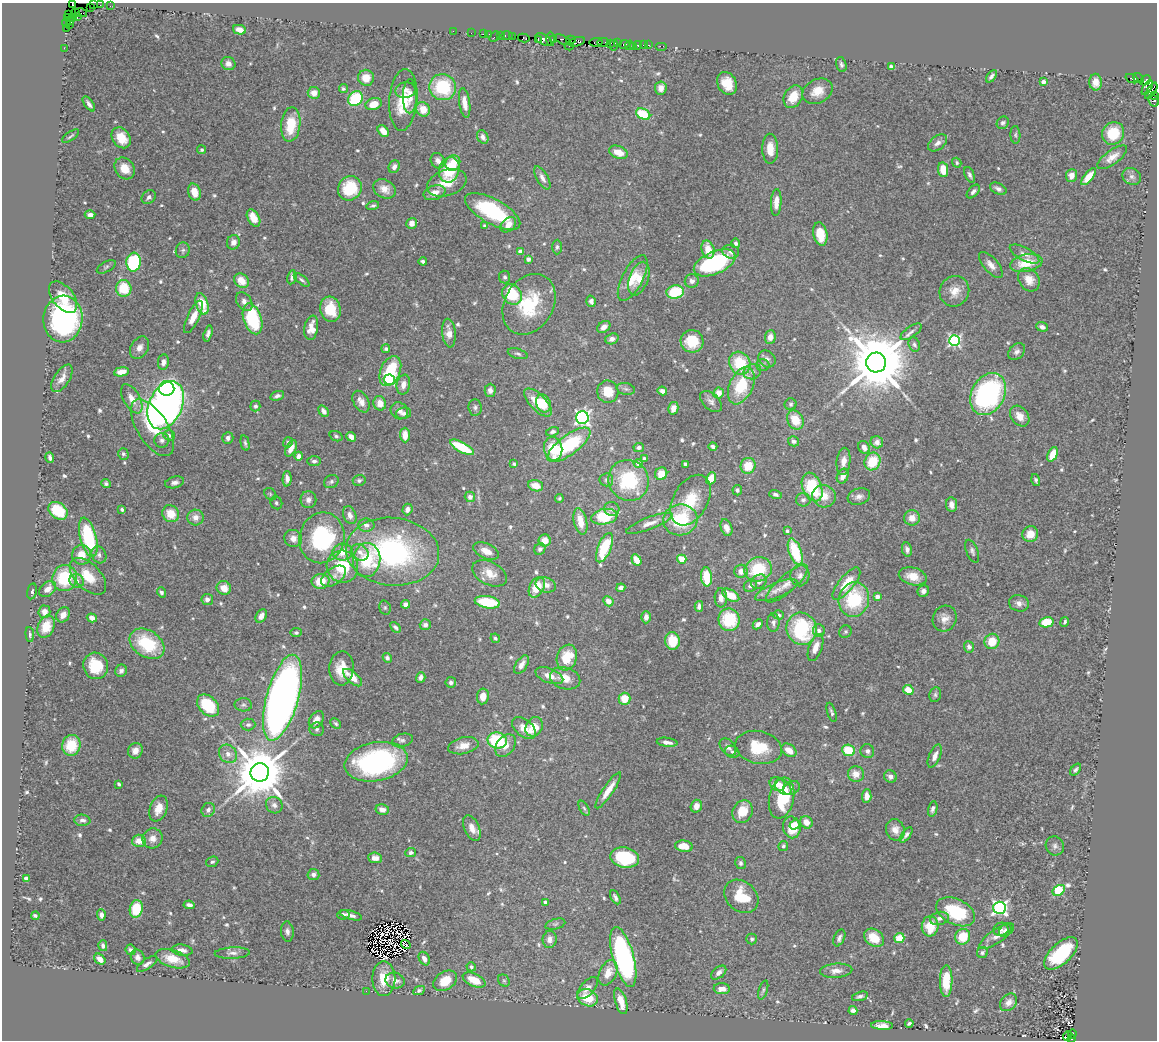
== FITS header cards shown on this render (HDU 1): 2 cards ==
NAXIS1  =                 1155
NAXIS2  =                 1038

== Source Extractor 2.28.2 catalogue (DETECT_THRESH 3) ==
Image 1155 x 1038 px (HDU 1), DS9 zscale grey, 1 PNG px = 1 image px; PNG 1159 x 1042 px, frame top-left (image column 1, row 1038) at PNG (2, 3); each listed source drawn as its Kron ellipse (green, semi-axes under 4 px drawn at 4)
Background 0.725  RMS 0.029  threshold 0.0868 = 3 sigma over >= 5 px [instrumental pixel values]
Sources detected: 657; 7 with non-positive FLUX_AUTO (blend fragments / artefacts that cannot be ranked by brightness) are neither listed nor drawn; of the other 650, the 500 brightest by FLUX_AUTO listed and drawn (150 fainter detections omitted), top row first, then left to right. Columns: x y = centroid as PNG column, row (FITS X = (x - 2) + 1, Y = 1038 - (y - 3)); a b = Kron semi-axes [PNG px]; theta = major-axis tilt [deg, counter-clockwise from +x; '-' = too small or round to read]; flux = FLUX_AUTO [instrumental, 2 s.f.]
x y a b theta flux
72 5 3 3 - 110
94 5 4 2 - 58
100 5 2 2 - 8.9
110 6 2 2 - 14
90 7 2 2 - 12
75 13 4 3 - 170
81 13 6 2 -15 43
69 15 3 3 - 25
78 16 3 3 - 380
67 17 3 2 - 35
73 18 3 2 - 31
67 22 4 3 - 36
71 22 3 2 - 38
69 25 2 2 - 12
66 28 2 2 - 14
240 30 7 4 -14 15
453 31 2 2 - 20
471 33 2 2 - 20
483 34 2 2 - 28
489 34 2 2 - 17
500 35 3 2 - 44
507 36 6 3 0 56
494 37 6 2 45 96
512 37 3 2 - 38
524 38 6 4 -13 74
538 39 4 3 - 44
551 39 7 3 -89 77
554 39 2 2 - 35
544 40 9 5 -32 270
563 40 8 3 -27 190
571 40 5 3 - 39
577 42 8 4 16 240
596 42 6 3 8 75
603 42 6 3 10 68
611 43 4 3 - 38
618 43 3 2 - 27
624 44 5 3 - 64
614 45 5 3 - 110
629 45 5 3 - 20
638 45 4 3 - 110
643 45 2 2 - 6.9
649 45 3 2 - 43
569 46 4 3 - 34
633 46 3 2 - 11
662 46 6 2 0 18
64 48 2 2 - 14
228 64 7 6 - 11
841 65 8 5 -73 5.2
891 67 4 4 - 14
991 76 7 3 52 6.1
366 78 8 8 - 26
1138 78 6 3 -36 25
1132 79 7 3 -22 160
1145 80 6 3 45 93
1043 82 4 4 - 10
1096 82 8 6 -88 19
727 83 12 9 -63 34
443 87 13 13 - 120
661 88 6 6 - 12
1147 88 8 4 59 300
343 89 4 4 - 4
405 90 10 8 12 9.8
818 91 16 11 26 27
1151 91 9 4 58 240
314 93 6 6 - 19
1154 95 4 3 - 170
410 96 17 7 89 17
793 97 12 9 60 35
355 99 8 6 51 120
403 100 31 14 85 72
1154 100 6 5 - 140
465 103 15 5 -82 19
89 104 9 3 -54 7.1
374 104 8 6 18 26
423 109 7 6 - 28
643 114 7 5 -26 72
1003 123 7 5 52 4.8
291 124 17 9 84 56
383 131 6 4 -51 19
1113 133 12 10 55 63
1015 135 9 5 -87 3.8
71 136 10 3 36 3.7
483 137 7 5 -62 9.4
121 138 11 8 -54 38
937 143 11 7 36 10
770 149 15 8 -89 27
202 150 4 4 - 4
618 152 10 6 -22 24
1112 157 17 7 36 17
438 161 8 7 - 9.3
453 163 8 7 - 28
957 163 5 4 - 3.9
394 167 7 5 67 8.4
125 168 11 9 -55 31
449 170 13 10 72 88
943 170 7 5 -81 33
970 175 8 4 -66 5.5
1071 175 6 5 - 15
1132 176 10 8 -27 7.8
1088 177 10 4 50 24
542 178 13 5 -60 11
447 183 20 13 19 39
350 188 12 11 - 88
384 189 12 9 -29 19
998 189 9 5 -26 7.9
973 191 8 5 49 6.5
194 192 9 6 -73 24
434 193 11 7 18 13
149 197 8 6 42 6.2
776 202 13 5 87 20
373 206 6 4 15 3.6
493 211 31 12 -29 150
90 215 5 4 - 7.7
254 218 9 6 -61 30
412 223 5 5 - 12
508 225 9 6 43 17
485 226 4 3 - 5
820 234 11 7 -79 39
233 242 7 6 - 12
736 243 4 4 - 5.6
557 247 7 5 88 4
183 250 8 7 - 5.7
708 250 9 6 -75 31
520 252 4 4 - 13
731 252 8 6 -16 7.7
1024 254 16 6 -28 12
528 259 4 3 - 11
423 261 4 3 - 6
134 262 9 7 84 170
715 263 22 11 23 210
1026 263 16 8 11 44
991 265 16 7 -50 15
106 267 10 5 28 4.1
292 277 7 4 79 5.9
505 277 6 5 - 4.1
633 278 25 10 62 39
639 279 17 9 69 26
302 280 9 4 -38 4.6
1029 280 12 10 -54 24
242 281 8 6 -40 26
692 281 7 7 - 7.8
124 288 8 7 - 63
954 291 15 14 - 26
675 292 9 6 13 88
512 294 11 9 -50 79
63 297 18 10 -52 40
591 301 6 4 -73 7
244 302 10 7 -57 10
202 304 11 6 -73 47
529 304 32 24 60 110
330 309 13 10 -74 54
193 317 17 6 64 26
63 319 23 19 86 370
252 319 16 9 -71 150
604 327 7 5 39 11
1042 327 6 4 -20 7.4
311 328 12 6 80 20
911 332 12 5 35 7.3
208 333 8 4 74 7.5
449 333 14 7 -84 19
770 337 7 5 85 15
612 339 7 5 20 7.9
692 341 11 11 - 56
954 341 5 5 - 320
914 344 7 5 -65 5.1
139 348 12 8 59 14
386 349 4 4 - 4
1017 352 9 7 44 7.4
518 354 10 5 -16 4.9
767 359 9 8 - 8.1
163 362 8 5 80 11
740 363 12 10 -60 78
876 363 10 10 - 20000
762 365 7 6 - 5.1
390 371 16 10 67 84
121 372 7 4 11 22
752 372 9 7 25 9.6
62 378 15 7 57 15
389 380 5 5 - 250
403 385 10 6 79 13
741 386 20 11 66 84
166 388 8 7 - 330
626 389 9 6 -11 5.2
490 390 6 5 - 10
662 391 4 4 - 9.3
608 392 11 10 - 37
719 393 5 5 - 16
988 394 22 16 62 370
277 396 7 4 17 5.5
132 399 16 8 -60 21
361 402 12 7 -60 13
711 402 13 8 -42 9.4
380 403 7 6 - 20
538 403 18 8 -46 49
543 403 9 7 -68 40
791 404 6 6 - 3.8
166 405 25 16 66 1500
255 406 5 5 - 5.2
475 407 8 6 -84 6.1
673 408 6 5 - 15
324 411 6 4 -57 9.6
399 411 9 8 - 10
404 413 8 5 12 7.6
1020 416 11 8 -51 19
582 417 6 6 - 560
795 420 10 7 -58 38
152 428 32 15 -57 81
553 432 6 4 17 5.8
169 435 6 5 - 6.5
405 435 7 5 -88 20
336 436 7 5 -20 4.1
351 437 5 4 - 16
228 438 6 5 - 7.9
162 440 7 7 - 6.9
794 441 5 5 - 5.9
288 442 5 5 - 3.7
877 442 6 6 - 11
245 443 8 3 -77 4
569 445 25 10 36 150
713 446 4 3 - 5.5
462 447 13 5 -28 86
639 447 5 4 - 5.4
864 447 7 5 -58 12
291 448 9 5 64 18
553 449 12 9 -82 60
123 454 6 5 - 4
1053 454 8 4 66 36
299 456 4 4 - 10
50 458 5 3 - 5
644 458 4 4 - 4.3
314 461 7 5 -1 5.4
843 461 14 7 84 17
872 461 9 7 61 60
638 463 4 4 - 13
514 464 4 3 - 3.9
685 464 4 3 - 3.8
748 466 8 7 - 37
661 474 6 6 - 25
843 476 7 5 68 15
711 478 6 5 - 28
287 479 8 4 87 9.9
359 480 6 5 - 4.4
606 480 7 6 - 5.4
629 480 21 19 -53 140
1036 480 6 4 -74 4
175 482 10 5 13 7.9
331 482 7 6 - 5.1
106 484 4 4 - 5.1
536 486 7 5 -17 27
812 487 15 9 -68 100
737 490 5 4 - 4.8
270 494 7 5 -45 4
775 494 6 4 -15 6.8
824 496 12 11 - 28
470 497 5 5 - 7.6
859 497 11 8 18 11
559 498 4 4 - 3.6
308 500 8 8 - 9.6
691 500 27 17 61 66
803 500 7 6 - 5.9
276 503 7 5 -58 4.4
951 505 7 5 -83 12
122 509 3 3 - 3.6
407 509 6 5 - 7.2
612 509 7 7 - 7.1
58 511 10 7 -37 81
171 514 9 8 - 32
350 515 9 6 -67 12
196 517 8 8 - 16
604 517 13 7 10 90
912 518 8 7 - 20
680 520 17 15 8 110
580 522 13 6 -78 31
649 523 25 6 21 18
366 525 8 6 0 8.3
726 528 9 5 -70 13
787 531 3 3 - 4.6
1030 534 8 7 - 26
88 537 20 8 -76 150
293 538 9 8 - 15
322 538 25 22 76 200
545 540 6 6 - 20
604 548 15 6 67 96
540 549 6 5 - 6.7
907 549 7 5 -78 8
486 551 13 7 -24 22
972 551 12 5 -68 6.2
343 552 10 8 7 26
360 552 9 7 -43 13
392 552 47 34 -6 400
795 552 14 6 -70 88
81 555 10 9 - 25
99 555 9 7 -63 7.3
682 559 5 4 - 50
367 560 17 13 84 80
636 560 6 4 -58 25
342 567 16 15 - 79
758 569 14 12 22 87
741 571 7 6 - 15
490 573 19 11 -27 30
88 576 22 12 -45 47
334 576 14 8 35 13
800 576 11 9 80 10
913 576 14 8 -14 26
707 577 9 5 -85 52
65 578 13 12 - 100
77 581 7 6 - 11
320 581 9 7 10 39
759 582 8 6 41 7.5
787 584 27 8 41 23
846 584 20 7 51 51
546 585 10 7 -18 15
750 586 7 6 - 8
537 587 11 7 61 47
224 588 7 6 - 23
621 588 4 4 - 9.8
48 589 9 6 41 16
776 590 23 7 22 17
32 591 8 4 79 3.8
923 591 6 5 - 8.6
161 592 5 4 - 4.7
731 595 9 5 -31 37
877 597 4 4 - 13
721 598 10 6 -89 11
207 599 6 5 - 8.9
854 599 17 15 74 130
608 601 5 4 - 17
487 602 13 6 -9 82
1019 603 10 8 -13 12
405 604 4 4 - 9.9
699 606 5 4 - 6.9
385 608 7 5 -76 3.8
44 612 6 6 - 15
63 615 8 6 56 14
779 615 5 4 - 4.3
261 616 7 5 55 13
646 617 6 5 - 9.9
92 618 5 4 - 12
945 618 13 11 64 18
729 620 11 10 - 86
1046 622 7 5 13 44
1065 622 5 3 - 3.7
773 623 9 6 88 7.8
758 624 5 4 - 7.4
425 625 5 5 - 8.1
46 627 11 8 68 38
395 627 6 4 -47 5.1
801 629 16 15 - 170
819 631 6 6 - 7.7
845 632 6 6 - 3.7
296 633 6 4 8 4.2
30 634 7 3 -84 3.7
495 638 5 4 - 3.6
672 641 9 7 -84 55
992 641 8 7 - 39
147 644 19 13 -33 110
815 647 14 6 70 18
969 647 6 5 - 7.7
567 657 13 10 70 60
387 658 5 4 - 4.9
521 665 10 5 58 12
96 666 13 12 - 56
341 668 17 12 86 34
121 671 6 5 - 7
549 676 15 7 -21 20
421 677 5 4 - 10
353 678 12 5 -41 28
565 678 15 10 -16 25
451 682 5 5 - 5.9
908 690 5 5 - 31
935 695 7 5 77 4.8
483 696 8 6 82 20
282 698 44 16 74 1600
624 699 6 6 - 37
208 705 13 9 -44 86
243 705 8 6 -2 5.4
832 712 10 4 -73 4.6
316 720 9 6 57 13
336 724 6 4 -45 3.7
248 725 7 6 - 5
534 727 10 8 59 40
524 728 14 8 -40 25
317 729 7 7 - 5.1
402 740 11 6 16 6.3
497 740 10 8 -12 120
667 742 10 4 -7 10
71 745 10 9 - 57
463 746 15 8 12 21
506 746 12 8 51 18
728 747 10 6 -49 11
759 747 23 16 -12 63
789 750 8 6 -38 19
848 750 6 5 - 58
135 751 8 7 - 15
867 751 7 6 - 7.3
732 752 7 6 - 6.2
228 754 10 8 -49 12
935 756 12 5 67 12
376 762 32 19 10 350
1076 770 7 4 51 4.7
260 772 9 9 - 13000
856 774 8 8 - 20
890 776 6 6 - 9.9
119 784 4 3 - 4.4
777 784 8 6 -23 18
783 787 9 6 -41 21
791 788 9 6 27 8.2
608 790 21 5 56 29
867 796 7 4 87 13
782 798 21 12 78 92
274 805 9 8 - 8.7
696 806 6 5 - 12
159 808 13 8 69 26
584 808 8 4 -62 4
933 809 8 4 79 6.6
208 810 7 6 - 7.8
382 810 7 5 -12 12
743 812 12 9 60 37
82 820 8 5 -5 7.5
806 822 6 5 - 19
795 825 5 4 - 17
792 827 11 8 -80 40
472 828 14 7 -66 18
895 830 11 9 -70 16
906 835 9 4 55 6.8
152 838 10 9 - 17
139 841 7 6 - 21
684 846 9 5 -8 26
783 846 5 5 - 4.1
1055 846 10 9 - 7.9
411 852 5 4 - 4.8
375 858 7 5 -4 12
625 858 14 10 -11 120
212 862 6 5 - 3.8
740 863 6 5 - 4.6
313 875 6 5 - 7.5
26 878 4 4 - 15
1059 890 7 4 30 160
741 896 19 14 -42 63
615 897 8 4 -62 6.1
545 902 4 3 - 4.7
189 905 5 4 - 8.3
999 908 6 6 - 520
136 909 9 6 79 67
956 912 20 13 -25 110
101 915 5 4 - 8.4
343 915 6 4 7 6.6
351 915 11 4 -15 10
35 916 4 3 - 3.6
939 918 9 6 13 8.9
555 924 10 5 15 4.8
930 926 10 8 85 43
1001 929 7 6 - 6.3
1005 930 7 5 54 6.5
287 931 10 6 -83 7.8
997 936 20 7 33 15
963 937 8 7 - 46
839 938 9 5 66 6.9
874 938 11 8 -37 38
899 938 5 5 - 43
550 939 8 7 - 9.9
752 939 5 5 - 4.2
406 944 5 3 - 8.7
103 946 5 4 - 5.5
131 950 5 5 - 6.2
182 950 10 5 -7 8.7
232 953 17 5 2 10
982 953 5 5 - 4.9
1061 953 21 10 43 130
138 957 8 6 -68 8.6
623 957 31 10 -75 440
100 959 6 4 -39 10
173 959 17 8 -17 40
424 959 7 5 -63 9.3
147 964 12 5 34 8.2
471 967 5 4 - 6.1
836 971 16 7 3 14
608 973 13 8 64 29
719 973 9 5 41 9.7
384 979 17 11 -90 39
395 980 10 7 -14 12
474 980 12 6 -25 38
445 981 13 9 33 34
504 981 6 5 - 3.5
946 981 16 6 89 40
588 988 13 6 47 12
722 989 8 5 -4 16
419 990 6 4 26 5
763 990 10 4 73 4.3
366 991 2 2 - 27
860 996 8 4 16 5.1
588 998 11 8 -23 46
621 1001 13 5 -73 30
1009 1002 10 7 47 11
853 1011 4 4 - 6.5
909 1023 4 3 - 4.4
882 1025 11 4 -2 11
1072 1034 5 3 - 44
1067 1036 4 4 - 470
1071 1039 4 3 - 470
At the frame edge (FLAGS 8, measured only in part): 2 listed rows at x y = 72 5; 1071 1039
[150 fainter detections neither listed nor drawn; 7 non-positive-flux detections neither listed nor drawn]